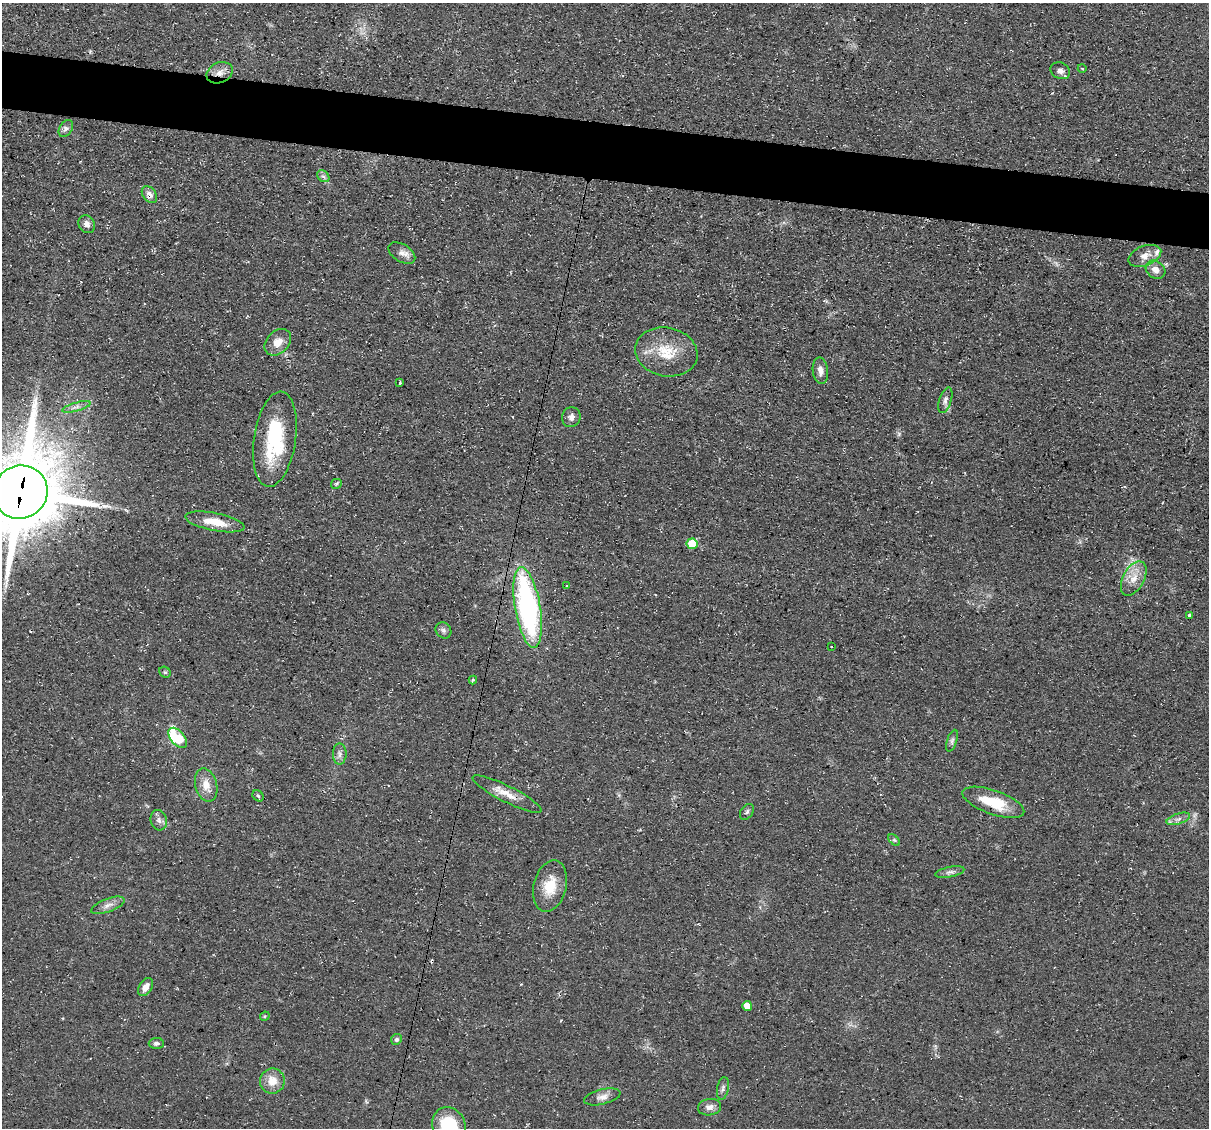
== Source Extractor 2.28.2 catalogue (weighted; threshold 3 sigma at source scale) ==
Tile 11 of 4 x 4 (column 3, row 3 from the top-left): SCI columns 2415-3621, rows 1357-2482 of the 4832 x 4851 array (HDU 1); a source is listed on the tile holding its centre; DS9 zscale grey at full resolution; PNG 1211 x 1130 px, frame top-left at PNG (2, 3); each listed source drawn as its Kron ellipse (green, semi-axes under 4 px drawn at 4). Shown black and unused: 5% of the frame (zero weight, under 3 of 4 exposures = <1% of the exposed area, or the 3 px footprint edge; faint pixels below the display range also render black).
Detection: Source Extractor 2.28.2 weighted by HDU 2 'WHT'; one run over the whole footprint, this tile lists its part. Background 0.0753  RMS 0.0077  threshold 0.0345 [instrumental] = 3 sigma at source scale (4.5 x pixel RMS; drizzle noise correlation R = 1.50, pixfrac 1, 0.05/0.05 arcsec/px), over >= 5 px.
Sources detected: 56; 1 inside a brighter object's white glare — neither listed nor drawn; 1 inside a brighter listed object's ellipse — not listed separately; the other 54 listed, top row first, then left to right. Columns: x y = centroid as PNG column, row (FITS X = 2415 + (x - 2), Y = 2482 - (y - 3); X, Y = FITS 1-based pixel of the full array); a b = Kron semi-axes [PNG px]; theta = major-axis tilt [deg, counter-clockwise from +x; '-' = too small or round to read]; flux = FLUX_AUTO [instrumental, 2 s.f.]
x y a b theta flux
1082 68 4 3 - 0.64
1060 71 10 8 -23 3.8
220 73 14 10 23 6.6
66 129 9 6 56 2.7
323 176 7 5 -41 1.9
149 195 9 6 -54 4.3
87 224 9 7 -54 3.9
402 253 15 9 -31 4.9
1145 256 17 10 20 7.1
1156 270 10 8 -36 6
278 342 15 11 46 9
666 352 31 24 -12 27
820 371 13 7 -83 5
400 383 3 3 - 1.7
945 400 13 6 72 3.1
76 407 15 4 15 3.3
571 417 10 9 - 3.9
275 439 48 21 81 57
336 484 5 5 - 1.2
20 492 27 26 - 9400
215 522 30 9 -11 16
692 544 5 5 - 25
1134 578 19 10 62 11
567 586 3 2 - 0.92
528 608 41 12 -80 170
1189 615 3 3 - 6.5
443 630 8 7 - 2.5
831 647 2 2 - 0.6
165 672 6 5 - 1.2
473 680 4 4 - 0.86
178 738 12 7 -49 49
952 741 11 5 71 2
340 754 10 7 -90 3.3
206 785 17 11 -75 9.2
507 794 38 8 -27 11
258 796 6 5 - 1.2
993 802 32 12 -19 27
747 812 9 6 54 1.8
1178 819 12 5 18 3.4
159 820 10 8 -73 3.4
894 840 7 4 -44 1.3
950 872 15 5 11 3
550 886 26 16 75 18
108 905 18 6 20 4.8
146 987 10 6 58 5.7
747 1006 5 5 - 9.2
265 1016 5 4 - 0.89
396 1039 5 5 - 2
156 1043 7 5 2 2
272 1081 12 12 - 11
723 1088 11 5 79 2.5
602 1097 19 7 14 5.4
709 1107 11 8 9 4.5
449 1126 19 16 -62 37
Overlapping masked pixels (flux is a lower limit): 3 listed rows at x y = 220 73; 149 195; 20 492
Isophote crosses this tile's border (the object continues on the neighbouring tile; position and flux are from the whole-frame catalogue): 2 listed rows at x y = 20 492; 449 1126